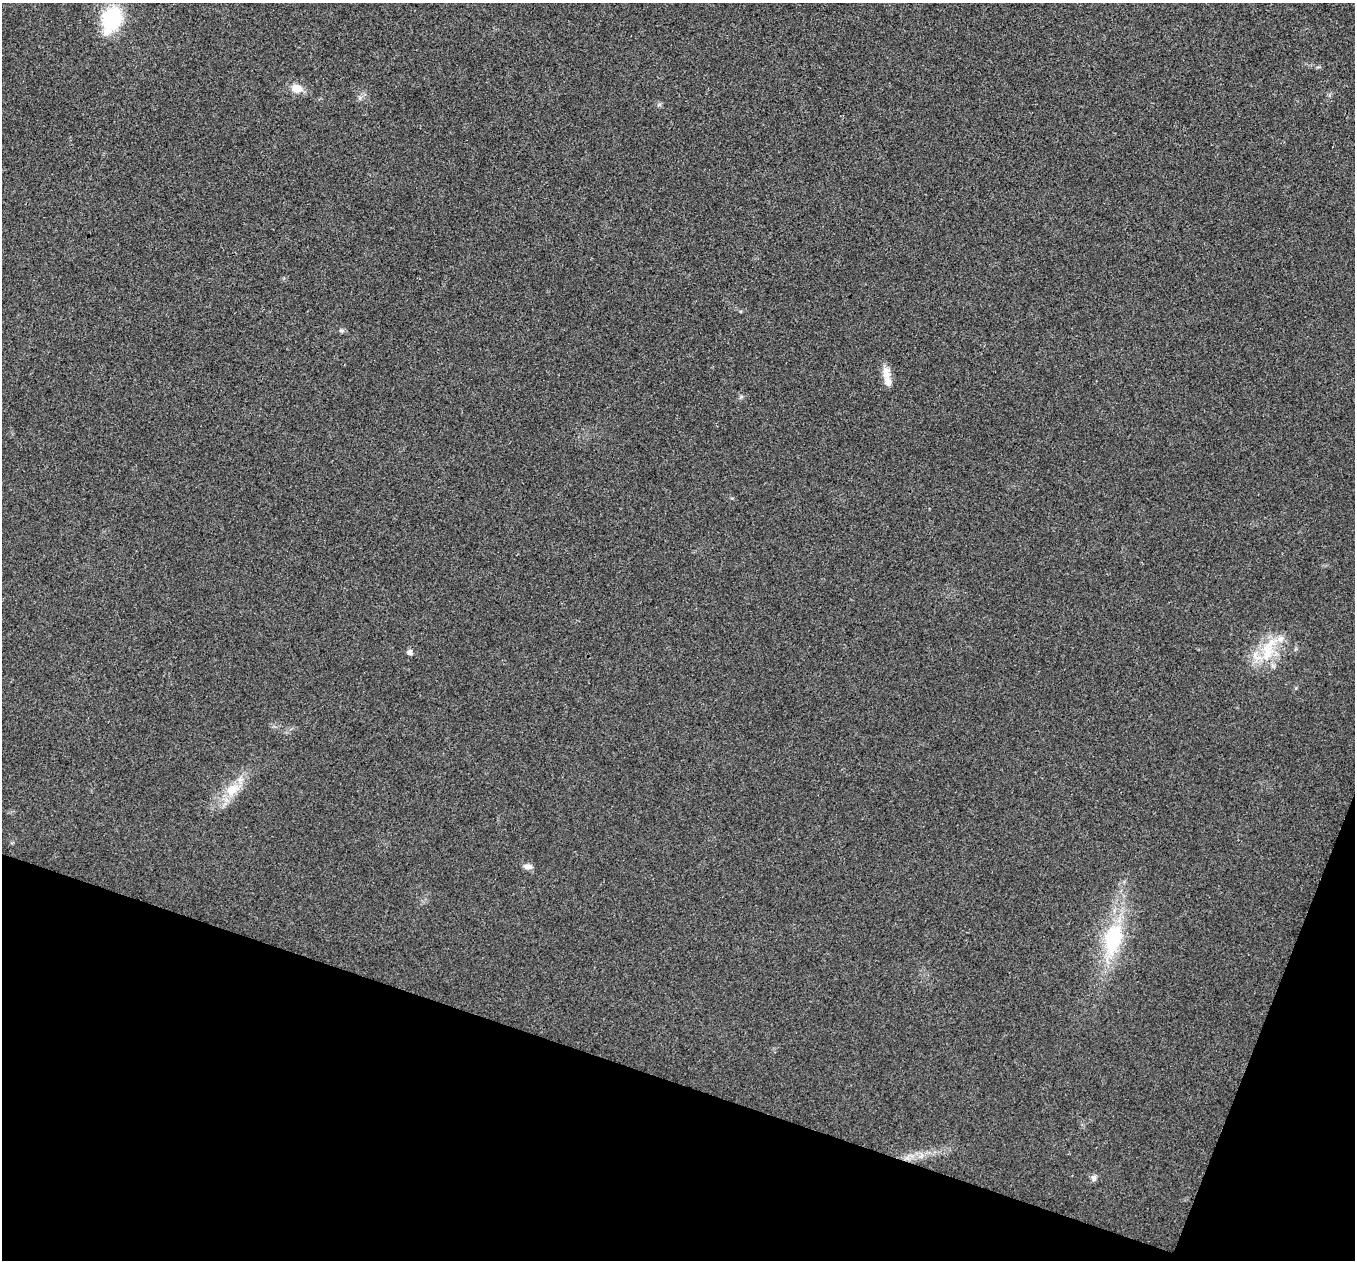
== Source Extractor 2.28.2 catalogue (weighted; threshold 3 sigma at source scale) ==
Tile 15 of 4 x 4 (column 3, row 4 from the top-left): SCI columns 2708-4060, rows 137-1394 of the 5418 x 5433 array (HDU 1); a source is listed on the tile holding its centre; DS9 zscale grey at full resolution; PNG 1357 x 1262 px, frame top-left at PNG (2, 3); no overlay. Shown black and unused: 17% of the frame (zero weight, under 3 of 4 exposures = <1% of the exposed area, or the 3 px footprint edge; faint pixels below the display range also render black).
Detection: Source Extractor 2.28.2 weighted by HDU 2 'WHT'; one run over the whole footprint, this tile lists its part. Background 0.0213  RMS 0.0052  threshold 0.0233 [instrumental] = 3 sigma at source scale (4.5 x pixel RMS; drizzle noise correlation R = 1.50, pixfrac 1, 0.05/0.05 arcsec/px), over >= 5 px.
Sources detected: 12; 2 inside a brighter listed object's ellipse — not listed separately; the other 10 listed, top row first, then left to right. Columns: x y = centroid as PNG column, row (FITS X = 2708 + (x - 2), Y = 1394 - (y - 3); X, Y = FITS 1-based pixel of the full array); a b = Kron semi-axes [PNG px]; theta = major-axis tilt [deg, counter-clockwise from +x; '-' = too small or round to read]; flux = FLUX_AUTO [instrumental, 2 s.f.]
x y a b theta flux
111 19 23 15 67 41
296 88 9 8 - 7.4
342 331 8 5 -7 1
886 373 18 9 -87 5.5
1268 650 39 15 78 18
410 652 5 5 - 2.1
232 790 21 14 39 11
528 867 11 6 -4 2.3
1113 939 32 17 75 38
1094 1178 9 7 86 1.6
Unlisted compact peaks at least as high as the median listed source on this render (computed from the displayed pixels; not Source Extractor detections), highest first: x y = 741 397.